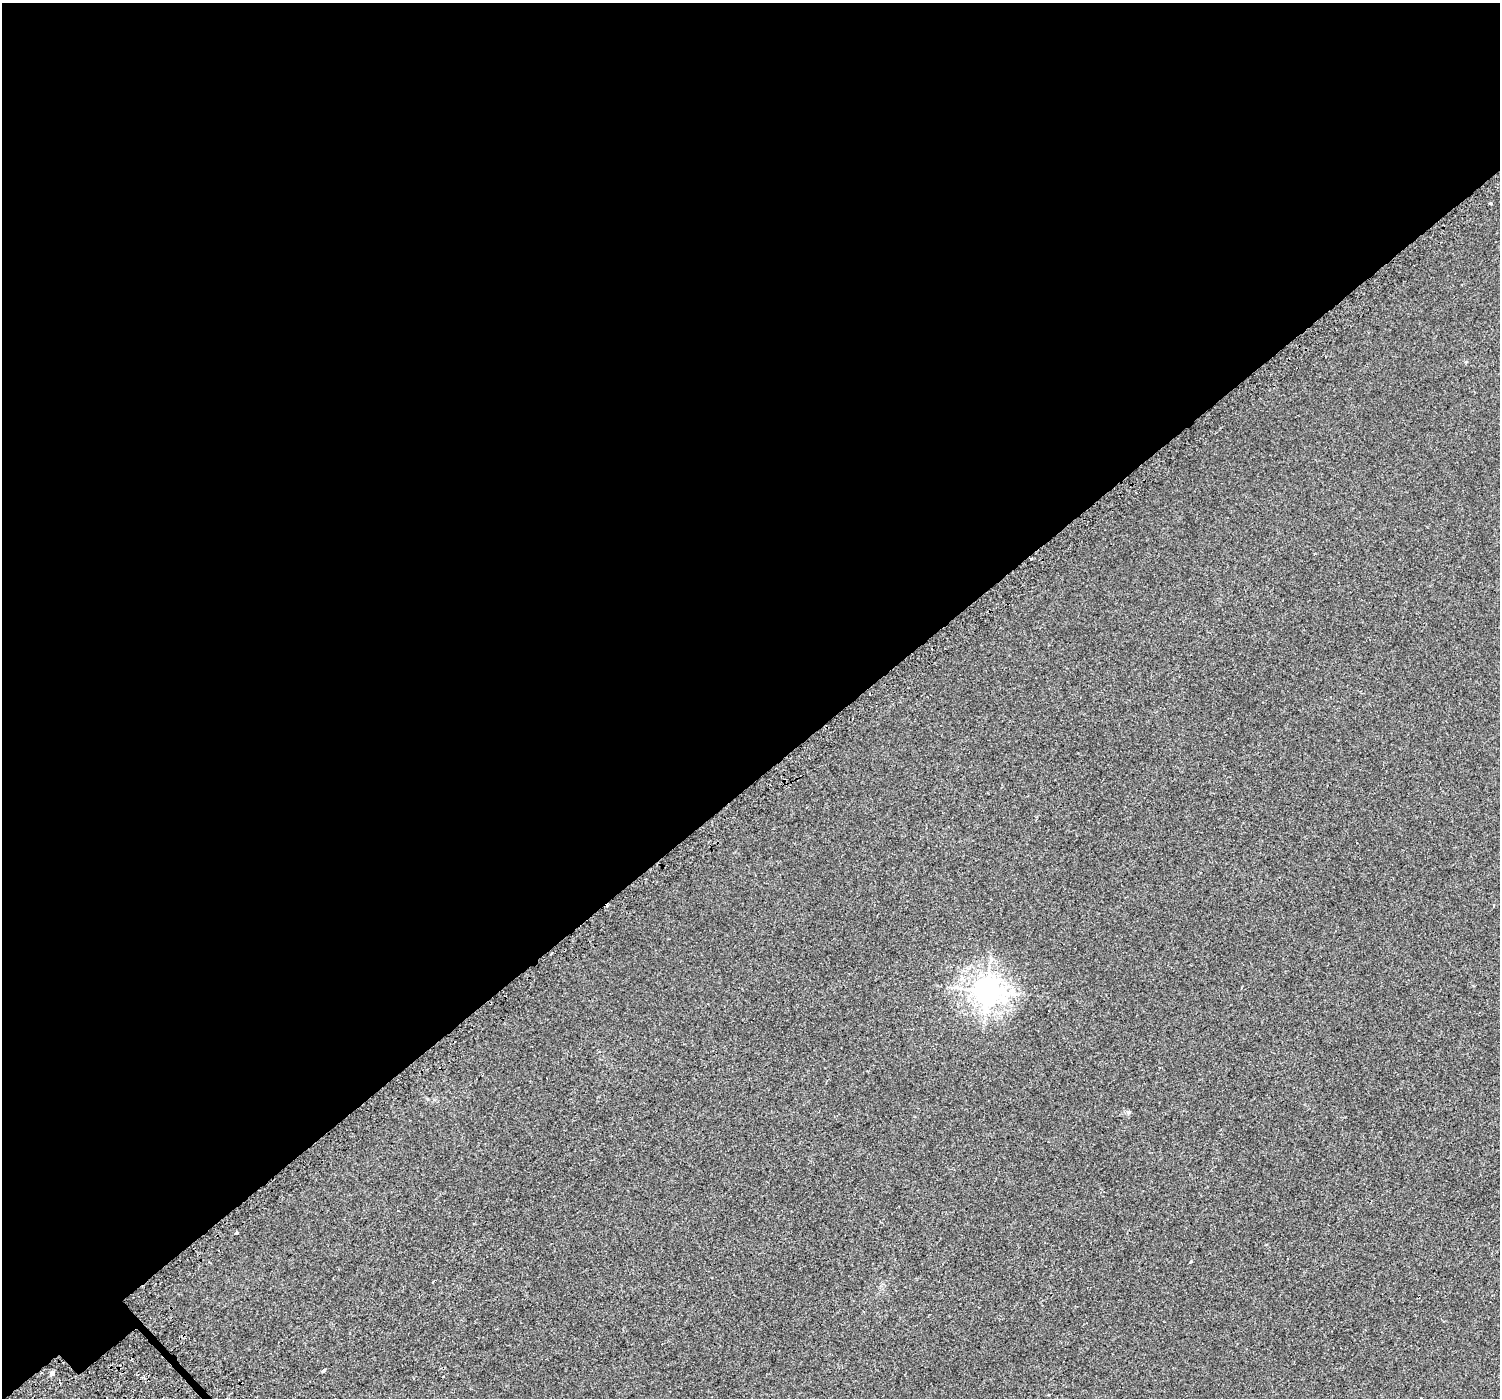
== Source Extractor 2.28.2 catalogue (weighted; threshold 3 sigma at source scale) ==
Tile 2 of 4 x 4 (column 2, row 1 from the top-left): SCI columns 1548-3045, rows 4462-5857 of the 6103 x 6064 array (HDU 1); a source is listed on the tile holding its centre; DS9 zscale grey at full resolution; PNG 1502 x 1400 px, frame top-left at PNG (2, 3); no overlay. Shown black and unused: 56% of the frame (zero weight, under 2 of 3 exposures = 3% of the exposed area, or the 3 px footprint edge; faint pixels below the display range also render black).
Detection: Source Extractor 2.28.2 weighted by HDU 2 'WHT'; one run over the whole footprint, this tile lists its part. Background 0.00134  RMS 0.0056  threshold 0.0254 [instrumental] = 3 sigma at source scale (4.5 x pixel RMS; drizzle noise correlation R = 1.50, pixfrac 1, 0.0396/0.0396 arcsec/px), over >= 5 px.
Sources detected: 9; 2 cosmic-ray / hot-pixel residue — not listed; the other 7 listed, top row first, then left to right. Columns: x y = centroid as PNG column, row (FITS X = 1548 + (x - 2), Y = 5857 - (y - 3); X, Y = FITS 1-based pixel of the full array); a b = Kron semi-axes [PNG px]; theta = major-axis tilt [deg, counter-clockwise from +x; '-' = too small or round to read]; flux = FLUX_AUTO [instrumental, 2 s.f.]
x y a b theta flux
1490 204 3 3 - 1.6
1032 559 3 2 - 0.73
987 990 9 8 - 580
1128 1112 6 5 - 0.84
237 1232 3 3 - 2.6
324 1370 3 3 - 35
52 1373 4 3 - 28